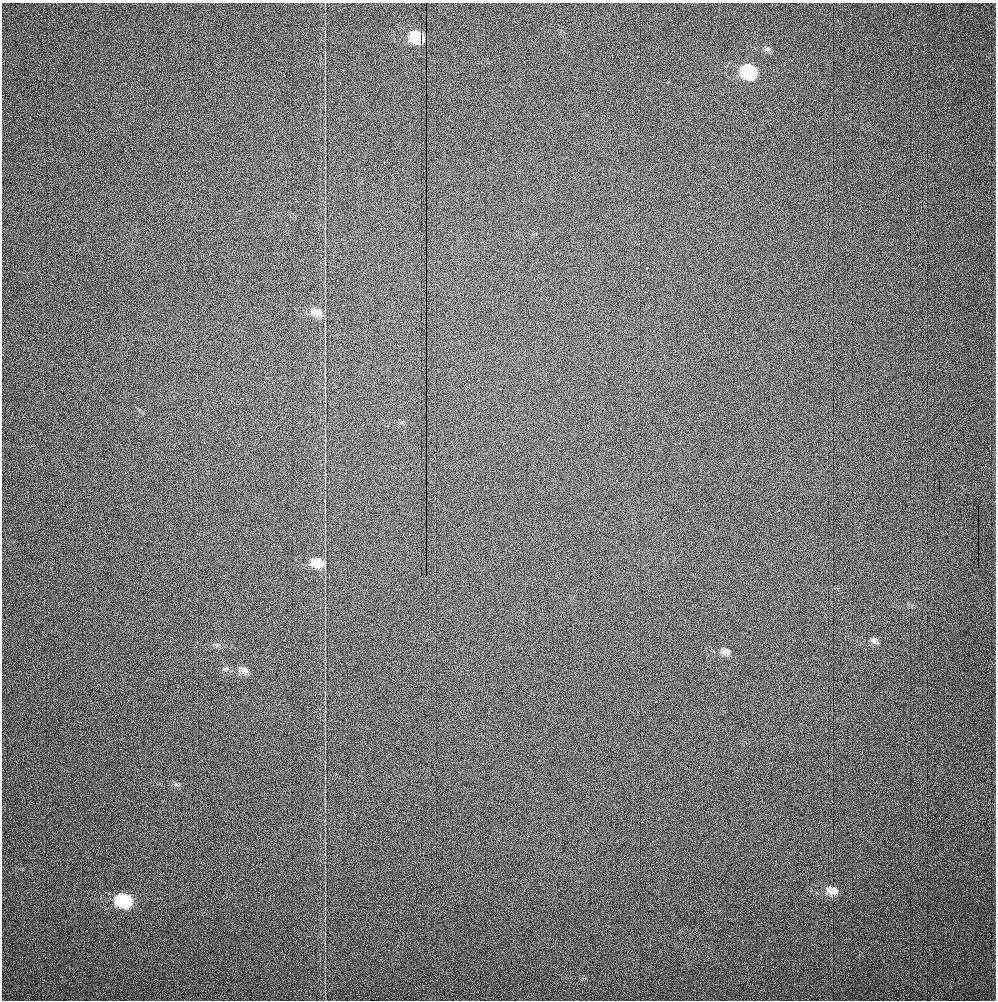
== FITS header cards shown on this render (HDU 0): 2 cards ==
NAXIS1  =                  994 / Axis length
NAXIS2  =                  998 / Axis length

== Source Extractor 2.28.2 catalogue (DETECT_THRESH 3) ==
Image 994 x 998 px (HDU 0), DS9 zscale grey, 1 PNG px = 1 image px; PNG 998 x 1002 px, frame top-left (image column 1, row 998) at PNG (2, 3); no overlay
Background 17.9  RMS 2.7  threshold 8.05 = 3 sigma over >= 5 px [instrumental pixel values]
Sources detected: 14; all 14 listed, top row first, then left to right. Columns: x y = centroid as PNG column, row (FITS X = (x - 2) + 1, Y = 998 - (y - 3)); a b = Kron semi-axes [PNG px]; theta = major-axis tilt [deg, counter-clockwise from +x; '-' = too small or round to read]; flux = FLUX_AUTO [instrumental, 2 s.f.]
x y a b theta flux
417 37 11 9 -25 11000
767 49 10 7 -4 620
749 71 12 10 -27 26000
647 268 2 2 - 110
317 312 14 10 -21 2300
317 562 13 9 -11 4200
874 640 10 7 -19 760
217 645 9 5 4 490
725 651 12 8 -19 1400
226 669 10 8 11 720
244 670 13 7 -22 1300
176 784 6 4 -19 360
831 890 12 8 -12 2400
124 900 13 9 -8 19000